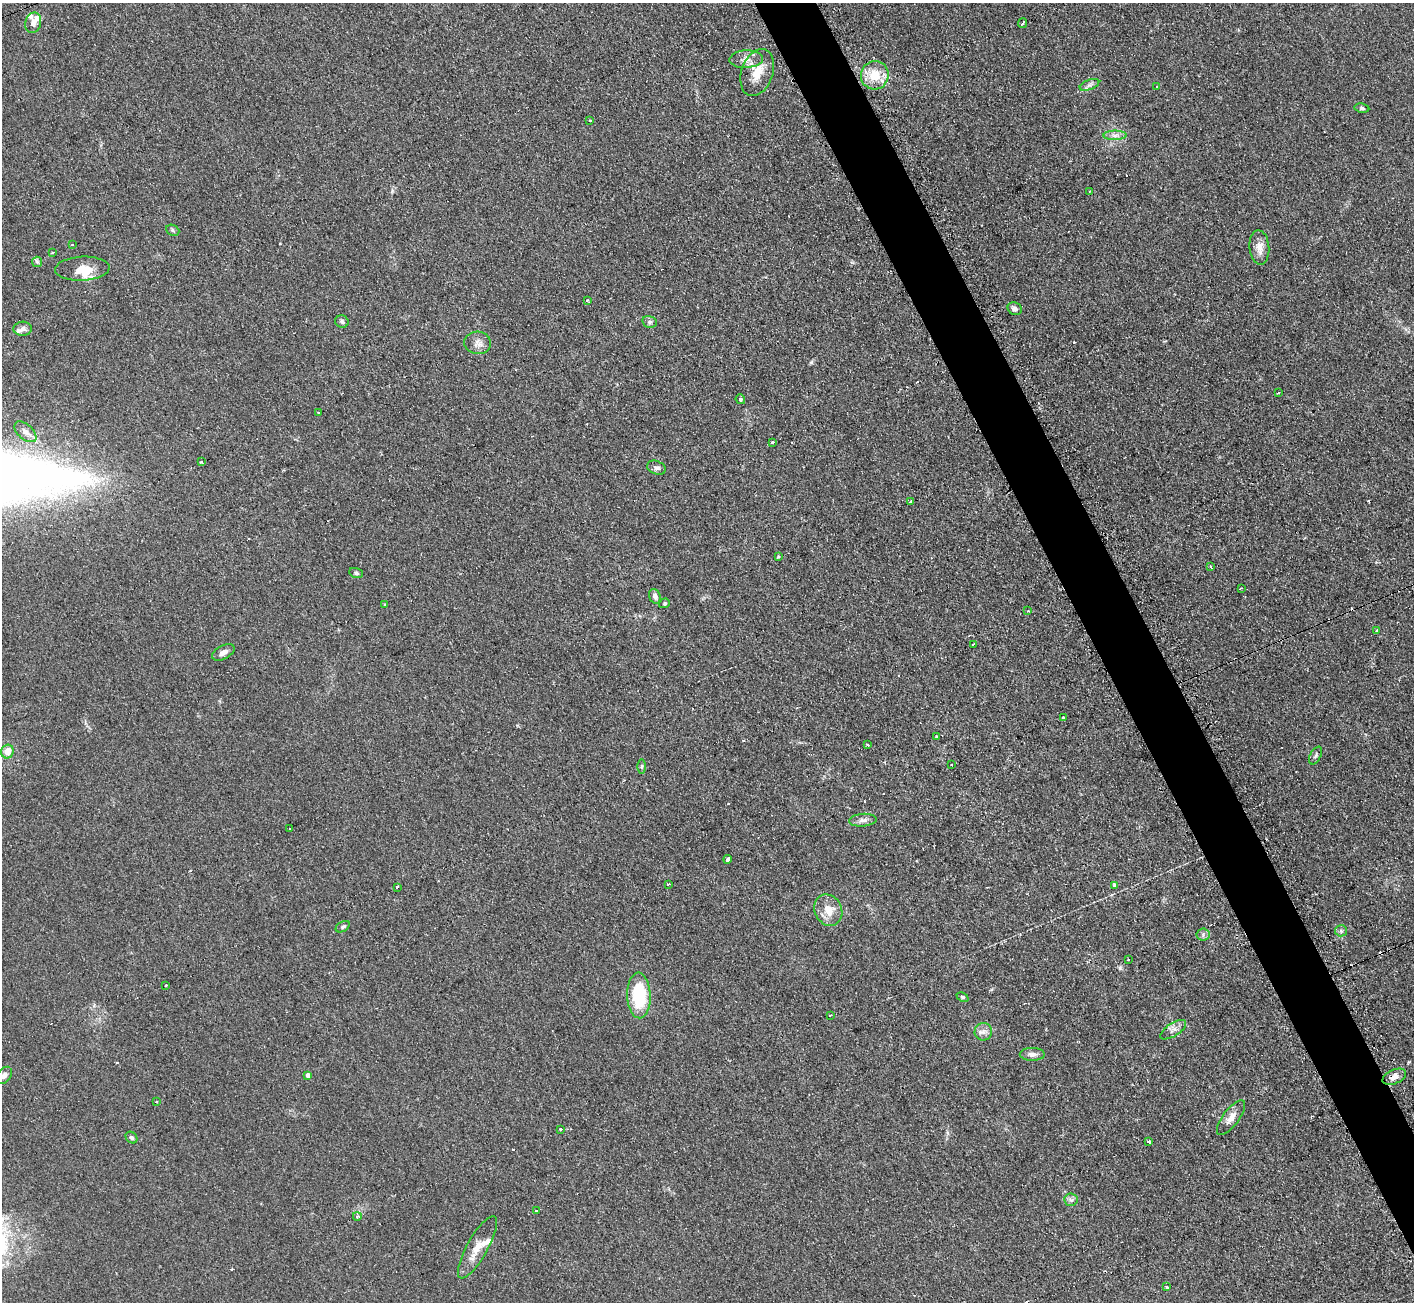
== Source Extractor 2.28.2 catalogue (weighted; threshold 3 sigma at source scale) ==
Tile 6 of 4 x 4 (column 2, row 2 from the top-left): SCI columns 1420-2831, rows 2755-4054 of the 5674 x 5646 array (HDU 1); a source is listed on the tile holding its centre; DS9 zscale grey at full resolution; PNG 1416 x 1304 px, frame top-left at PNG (2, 3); each listed source drawn as its Kron ellipse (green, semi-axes under 4 px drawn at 4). Shown black and unused: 4% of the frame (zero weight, under 2 of 3 exposures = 2% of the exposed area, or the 3 px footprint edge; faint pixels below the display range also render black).
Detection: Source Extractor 2.28.2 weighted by HDU 2 'WHT'; one run over the whole footprint, this tile lists its part. Background 0.123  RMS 0.012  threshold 0.0526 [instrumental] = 3 sigma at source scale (4.5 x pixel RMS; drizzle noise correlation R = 1.50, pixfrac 1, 0.05/0.05 arcsec/px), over >= 5 px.
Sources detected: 101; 15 cosmic-ray / hot-pixel residue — neither listed nor drawn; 6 inside a brighter listed object's ellipse — not listed separately; the other 80 listed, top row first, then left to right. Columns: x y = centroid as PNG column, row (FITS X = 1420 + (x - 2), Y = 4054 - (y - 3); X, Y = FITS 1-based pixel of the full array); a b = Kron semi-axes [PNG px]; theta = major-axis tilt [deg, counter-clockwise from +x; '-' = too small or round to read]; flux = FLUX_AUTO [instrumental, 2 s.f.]
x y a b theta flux
33 23 10 8 77 6
1022 23 5 3 - 5.5
746 59 17 9 3 9.4
757 72 24 15 71 23
875 75 14 14 - 24
1089 85 10 5 21 3.8
1157 87 3 2 - 0.78
1362 108 7 4 -9 2.1
590 120 3 2 - 1.7
1115 135 11 4 0 5
1090 191 3 3 - 1.7
173 230 7 5 -24 2
72 245 3 2 - 1
1259 247 17 10 -86 11
52 253 3 3 - 3.1
37 262 5 5 - 2
82 269 27 12 3 19
587 300 3 2 - 2
1015 309 7 6 - 4.8
342 322 7 6 - 2.6
650 322 7 6 - 2.9
23 329 9 7 2 4.1
478 343 13 11 -6 8.6
1278 393 3 2 - 1.5
740 399 5 4 - 1.8
318 413 3 2 - 2.1
25 432 13 7 -42 6.8
772 442 3 3 - 3.8
202 462 3 3 - 3.6
656 468 9 6 -21 3.7
911 501 3 3 - 4.3
778 557 3 3 - 3.2
1211 567 4 3 - 8.8
356 573 7 5 -19 2.2
1241 588 2 2 - 0.92
655 596 7 5 -71 3.8
664 603 6 4 20 1.7
385 605 3 3 - 3.3
1028 611 3 2 - 2.9
1377 630 4 2 - 0.85
974 644 4 3 - 2.8
223 652 12 6 29 5.9
1063 718 3 3 - 3.8
936 736 3 3 - 1.4
867 745 3 2 - 2.2
7 752 7 6 - 14
1315 756 9 5 62 2.5
951 765 3 2 - 1.3
642 767 7 3 89 1.6
863 820 14 6 4 5.3
290 828 3 2 - 0.88
728 859 4 3 - 30
668 884 3 2 - 1.9
1114 885 3 3 - 10
397 887 3 3 - 2.6
828 910 16 13 -64 18
343 927 7 5 30 2.4
1341 931 6 5 - 2.6
1203 935 6 6 - 3.1
1128 960 2 2 - 1
166 985 3 2 - 2.5
639 995 23 11 -88 67
963 997 6 4 -26 1.7
830 1015 3 3 - 1.6
1173 1030 15 6 33 6.1
983 1032 9 8 - 5.7
1032 1054 12 6 -1 6
4 1075 10 6 50 4.3
308 1075 4 4 - 6.8
1394 1077 12 7 23 7.6
156 1102 3 2 - 1.3
1231 1118 21 8 53 10
560 1129 3 3 - 3.1
131 1138 6 5 - 2.6
1149 1141 3 3 - 4
1071 1200 7 6 - 3.2
536 1211 3 3 - 5.5
357 1216 4 4 - 3.2
477 1247 35 10 61 18
1167 1287 3 2 - 2.8
Overlapping masked pixels (flux is a lower limit): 1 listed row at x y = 1394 1077
Unlisted compact peaks at least as high as the median listed source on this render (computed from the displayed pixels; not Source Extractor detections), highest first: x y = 811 362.